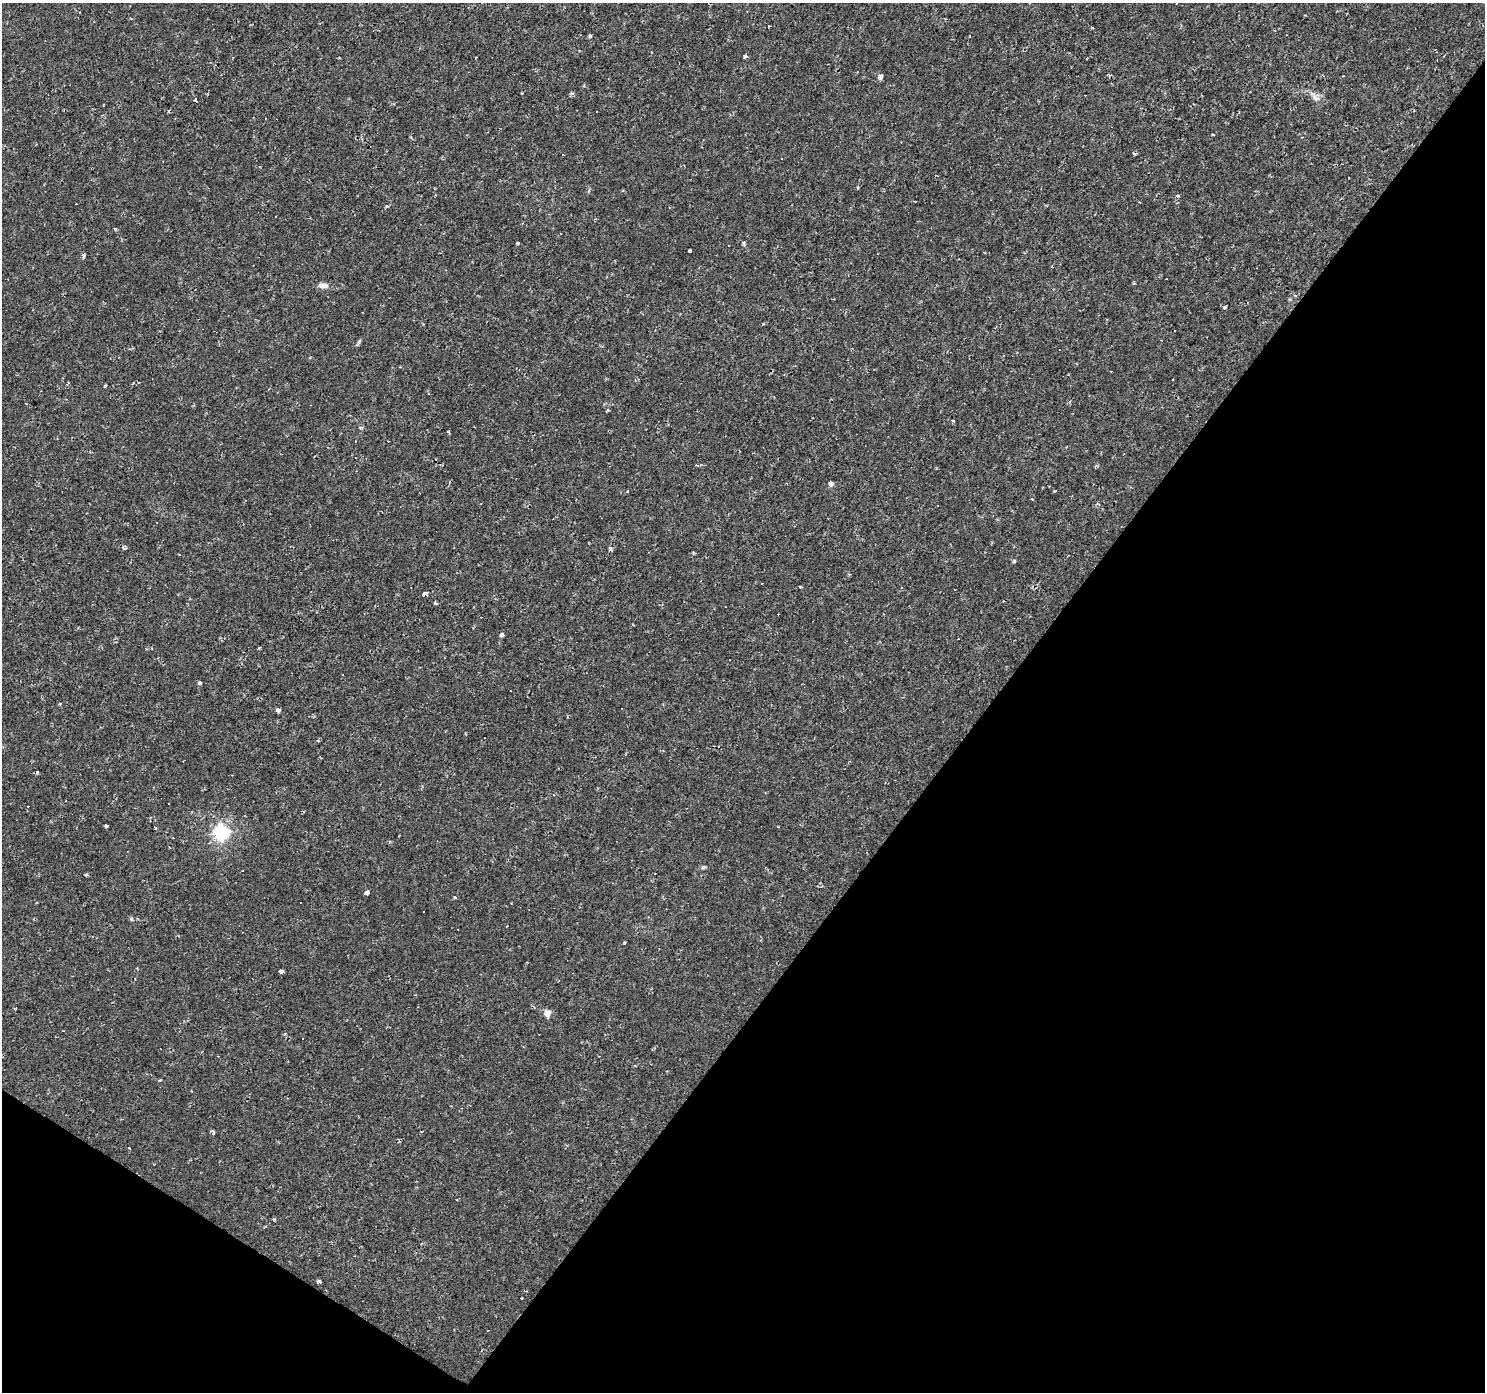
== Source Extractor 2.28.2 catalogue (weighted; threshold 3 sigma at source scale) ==
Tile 15 of 4 x 4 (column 3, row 4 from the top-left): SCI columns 2969-4451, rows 247-1636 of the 5934 x 5985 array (HDU 1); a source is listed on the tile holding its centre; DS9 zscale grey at full resolution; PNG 1487 x 1394 px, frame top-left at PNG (2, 3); no overlay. Shown black and unused: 37% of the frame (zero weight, under 2 of 3 exposures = <1% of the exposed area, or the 3 px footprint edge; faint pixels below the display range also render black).
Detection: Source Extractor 2.28.2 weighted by HDU 2 'WHT'; one run over the whole footprint, this tile lists its part. Background 0.00108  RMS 0.0015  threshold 0.00681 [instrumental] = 3 sigma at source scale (4.5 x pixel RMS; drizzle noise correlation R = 1.50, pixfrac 1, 0.0396/0.0396 arcsec/px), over >= 5 px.
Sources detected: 131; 58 cosmic-ray / hot-pixel residue — not listed; the other 73 listed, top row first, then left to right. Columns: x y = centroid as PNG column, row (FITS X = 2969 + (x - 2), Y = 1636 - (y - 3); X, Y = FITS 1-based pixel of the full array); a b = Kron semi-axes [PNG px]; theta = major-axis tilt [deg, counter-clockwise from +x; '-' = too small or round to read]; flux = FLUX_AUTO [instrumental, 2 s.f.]
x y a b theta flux
80 13 3 2 - 0.26
769 26 3 3 - 0.47
590 36 4 4 - 0.25
745 57 5 3 - 0.28
476 58 3 3 - 0.4
880 77 4 4 - 1.1
572 93 6 5 - 0.26
1316 98 12 7 -38 0.81
195 101 4 4 - 0.59
597 112 3 3 - 0.41
1213 134 4 3 - 0.28
411 137 5 3 - 0.16
563 154 3 2 - 0.17
857 188 3 3 - 0.22
1177 196 4 3 - 0.33
387 206 5 3 - 0.15
276 217 2 2 - 0.13
115 229 4 3 - 0.21
518 243 4 3 - 0.16
728 245 3 3 - 0.54
689 251 3 3 - 0.45
878 254 3 2 - 0.27
83 255 4 3 - 0.71
1133 283 3 3 - 0.25
323 286 13 6 -4 0.88
1225 307 4 3 - 0.36
1175 330 3 2 - 0.26
358 343 9 3 60 0.24
138 382 4 3 - 0.2
105 386 3 3 - 0.54
608 410 4 3 - 0.15
953 421 4 3 - 0.22
448 432 4 2 - 0.14
697 466 5 3 - 0.44
831 484 4 4 - 0.84
627 491 3 3 - 0.31
1032 499 3 3 - 0.21
156 523 3 3 - 0.61
125 548 5 4 - 0.43
610 549 4 4 - 0.54
693 553 4 3 - 0.19
1014 561 5 4 - 0.18
801 587 3 2 - 0.24
955 590 3 2 - 0.23
424 594 5 3 - 2.5
435 602 3 3 - 1.2
725 607 3 3 - 0.58
501 635 4 4 - 0.81
259 648 3 3 - 0.19
199 683 4 3 - 1.3
511 691 3 3 - 0.48
60 704 3 3 - 0.27
278 710 4 3 - 1.5
28 807 3 3 - 0.61
245 815 3 3 - 0.59
106 826 4 3 - 0.36
155 828 3 3 - 0.94
221 832 7 6 - 36
703 867 5 5 - 0.22
242 870 3 3 - 0.85
86 875 3 3 - 0.21
366 892 4 4 - 1.7
131 919 6 3 -72 0.18
507 926 3 2 - 0.21
624 943 3 3 - 0.13
281 971 4 3 - 1
547 1013 5 5 - 2.1
63 1031 3 2 - 0.12
285 1034 4 4 - 0.2
302 1038 3 2 - 0.17
213 1133 4 3 - 0.72
274 1219 4 3 - 0.18
319 1281 4 3 - 1
Unlisted compact peaks at least as high as the median listed source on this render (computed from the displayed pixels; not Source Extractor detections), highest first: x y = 743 243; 454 897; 361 428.